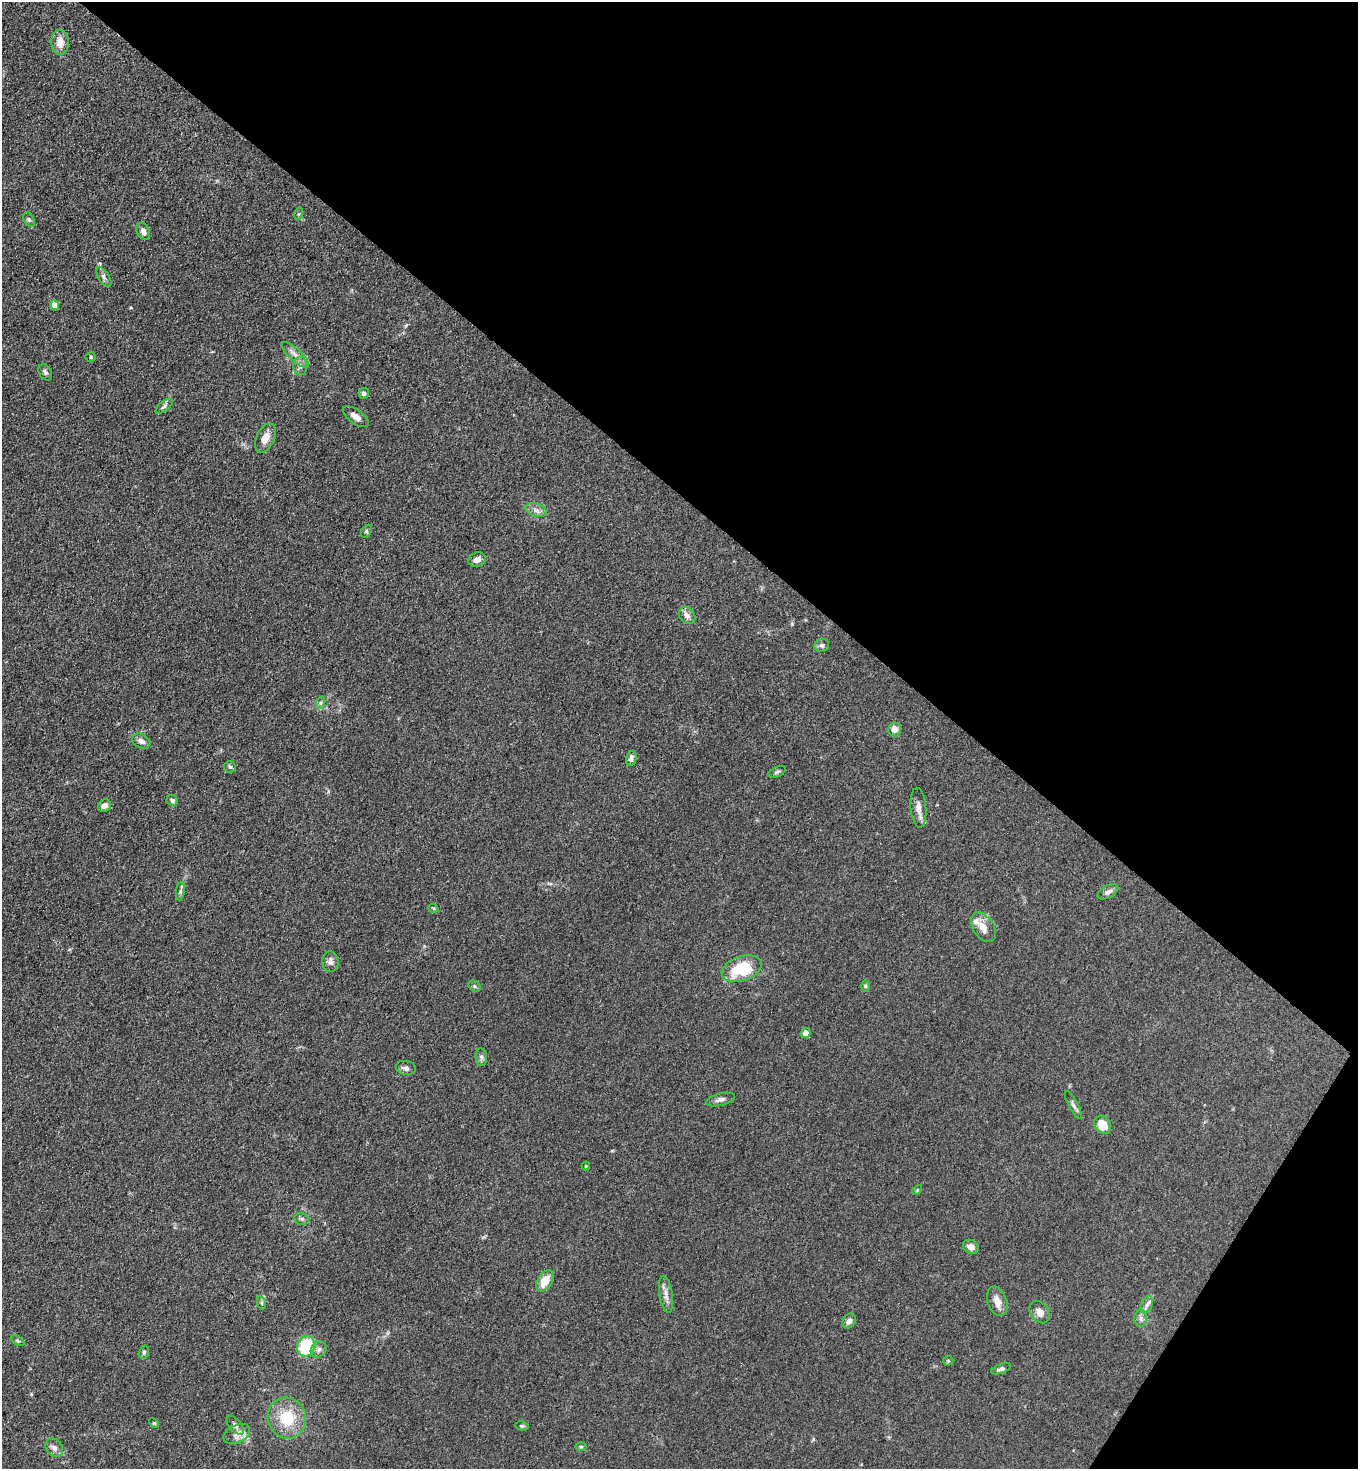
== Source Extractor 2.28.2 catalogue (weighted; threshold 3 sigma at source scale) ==
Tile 8 of 4 x 4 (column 4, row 2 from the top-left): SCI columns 4268-5623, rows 2974-4440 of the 5963 x 5945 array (HDU 1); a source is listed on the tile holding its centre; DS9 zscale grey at full resolution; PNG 1360 x 1471 px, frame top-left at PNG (2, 2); each listed source drawn as its Kron ellipse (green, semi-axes under 4 px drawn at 4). Shown black and unused: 37% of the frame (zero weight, under 3 of 4 exposures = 5% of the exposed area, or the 3 px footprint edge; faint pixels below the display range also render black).
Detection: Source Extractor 2.28.2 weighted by HDU 2 'WHT'; one run over the whole footprint, this tile lists its part. Background 0.103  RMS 0.0074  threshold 0.0333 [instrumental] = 3 sigma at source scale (4.5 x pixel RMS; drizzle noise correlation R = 1.50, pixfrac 1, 0.05/0.05 arcsec/px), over >= 5 px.
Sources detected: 68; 1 inside a brighter listed object's ellipse — not listed separately; the other 67 listed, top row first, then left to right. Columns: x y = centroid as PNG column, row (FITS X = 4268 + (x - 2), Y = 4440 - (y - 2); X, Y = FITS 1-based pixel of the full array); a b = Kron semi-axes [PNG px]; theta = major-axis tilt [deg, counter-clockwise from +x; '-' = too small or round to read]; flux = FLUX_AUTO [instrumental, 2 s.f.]
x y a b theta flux
60 42 12 9 -88 7.5
298 214 6 4 71 0.94
29 220 8 5 -63 1.4
143 231 9 6 -63 3.2
104 277 11 5 -57 2.3
55 305 5 4 - 6.9
295 355 17 6 -43 4.6
91 357 5 4 - 1
300 366 9 7 -89 2.8
45 372 9 6 -62 1.8
364 393 5 5 - 2.1
164 406 10 5 39 2
356 417 15 7 -36 4.7
265 438 15 9 65 6.6
536 510 11 6 -16 3.2
366 531 7 5 60 1.1
477 560 9 7 24 3.7
687 616 9 7 -45 3.9
822 645 7 6 - 1.7
320 703 6 4 70 1.3
895 729 7 6 - 4.3
141 741 9 7 -28 3.5
631 758 7 5 77 2.9
230 767 6 6 - 1.2
777 772 9 5 25 1.4
172 800 6 5 - 2.1
104 806 7 6 - 3.6
918 808 20 8 -85 5.3
180 891 9 4 82 1.7
1108 892 11 6 28 2.8
433 908 5 3 - 0.71
983 927 16 10 -57 7.6
330 962 10 8 -84 3.1
742 969 21 12 19 33
474 986 6 5 - 1.2
865 986 6 4 -90 0.97
806 1033 5 4 - 5.5
481 1057 9 5 -83 1.9
406 1068 10 7 -11 2.5
721 1100 15 6 14 3.2
1073 1105 15 4 -61 2.3
1103 1125 10 7 -54 14
586 1166 4 4 - 0.63
917 1190 6 3 45 0.78
302 1219 7 5 -13 1.5
971 1247 8 6 -34 3.7
545 1281 12 7 56 11
666 1294 18 6 -81 4.4
997 1301 15 9 -70 6.1
262 1303 7 4 -71 1.2
1147 1305 9 5 69 2.5
1040 1312 12 9 -54 4.5
1141 1318 8 6 -89 2.7
849 1321 8 6 56 3.4
18 1341 7 4 -30 1.3
306 1346 10 8 70 38
319 1349 9 7 46 2.7
144 1352 7 5 76 1.3
948 1361 5 5 - 0.83
1001 1369 10 4 18 2.4
287 1418 21 19 -70 25
154 1423 6 3 -43 0.76
235 1425 11 6 -51 3.1
522 1426 6 4 -9 1.2
237 1434 14 9 26 5.4
581 1447 6 4 1 0.9
54 1448 10 8 -50 3.3